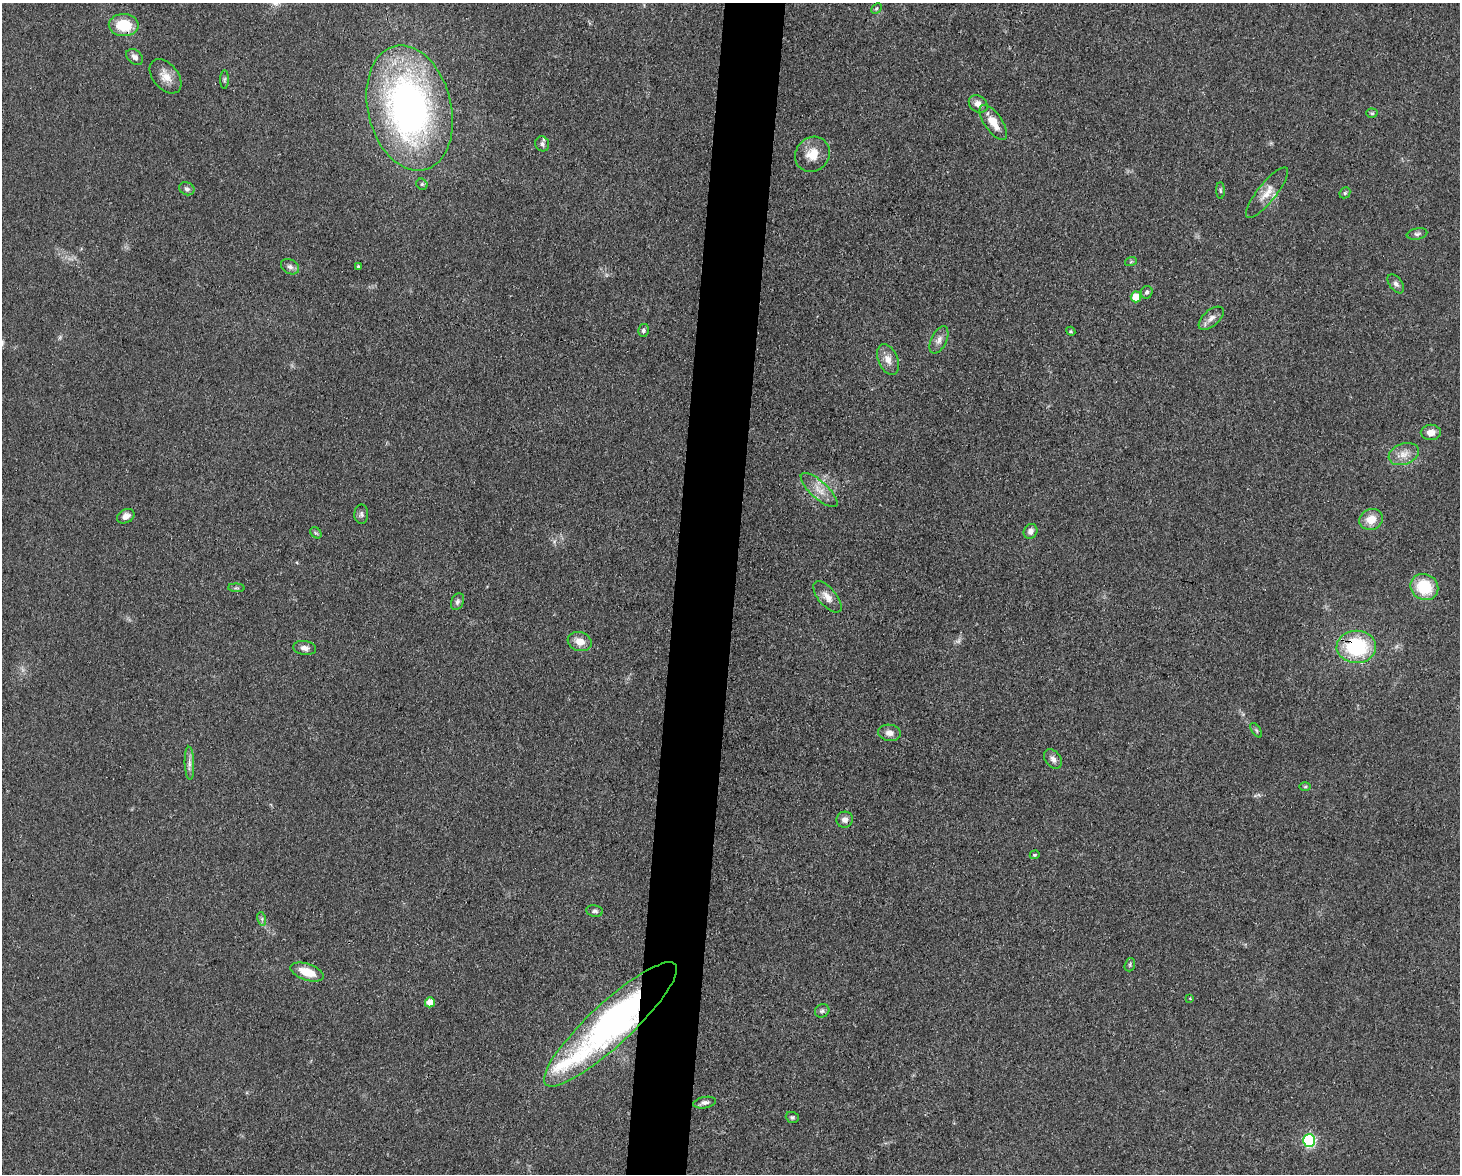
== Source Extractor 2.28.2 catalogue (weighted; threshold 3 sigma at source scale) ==
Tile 5 of 3 x 4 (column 2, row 2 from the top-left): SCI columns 1682-3139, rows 2345-3516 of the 4709 x 4691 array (HDU 1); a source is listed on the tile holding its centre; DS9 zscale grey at full resolution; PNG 1462 x 1176 px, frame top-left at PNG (2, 3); each listed source drawn as its Kron ellipse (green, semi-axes under 4 px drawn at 4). Shown black and unused: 4% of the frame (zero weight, under 3 of 4 exposures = <1% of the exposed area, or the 3 px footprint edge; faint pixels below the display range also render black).
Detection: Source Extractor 2.28.2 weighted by HDU 2 'WHT'; one run over the whole footprint, this tile lists its part. Background 0.0632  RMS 0.0059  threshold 0.0265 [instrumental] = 3 sigma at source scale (4.5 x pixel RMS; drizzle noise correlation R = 1.50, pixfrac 1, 0.05/0.05 arcsec/px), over >= 5 px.
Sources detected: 64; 1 too faint to see at this stretch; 1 inside a brighter object's white glare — neither listed nor drawn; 1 inside a brighter listed object's ellipse — not listed separately; the other 61 listed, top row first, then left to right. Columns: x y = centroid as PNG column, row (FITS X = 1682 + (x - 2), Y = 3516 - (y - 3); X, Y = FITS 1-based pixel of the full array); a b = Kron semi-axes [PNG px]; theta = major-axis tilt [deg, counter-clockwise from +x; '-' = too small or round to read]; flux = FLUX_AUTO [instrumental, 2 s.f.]
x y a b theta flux
876 8 6 3 44 0.66
124 25 15 11 -2 18
135 57 9 6 -40 2.7
166 76 20 12 -50 7.1
224 79 9 4 89 1.2
978 104 10 8 -33 3.9
410 108 64 41 -76 240
1372 113 5 4 - 0.88
993 122 20 9 -55 9.4
542 144 8 7 - 1.6
812 154 18 16 48 10
422 184 6 5 - 0.96
187 189 8 6 -23 1.5
1220 190 8 4 -89 0.93
1267 193 31 9 51 8
1345 193 6 5 - 0.87
1417 234 10 5 10 1.8
1131 261 6 4 21 0.78
358 266 4 4 - 0.79
290 267 9 7 -31 2.1
1396 284 11 6 -53 2.1
1147 292 6 5 - 1.4
1136 297 5 5 - 12
1211 318 15 8 41 3.9
643 330 6 5 - 1.6
1071 331 5 4 - 0.64
939 340 15 7 64 3.6
888 359 16 9 -67 5.5
1431 432 10 7 0 4.5
1404 454 15 10 21 5.9
819 490 23 8 -42 7.4
361 514 10 7 89 1.8
126 516 9 6 28 3.5
1371 519 12 10 26 7.8
1030 531 8 6 59 2.9
316 533 6 4 -42 1
1424 587 14 13 - 23
236 588 8 3 -4 0.92
827 597 19 9 -49 5.9
457 602 9 6 66 1.7
580 641 12 9 -19 6.1
1356 647 20 16 -1 45
305 648 11 7 -9 2.9
1256 730 8 4 -55 1
889 733 11 8 -9 3.9
1053 759 11 7 -52 2.9
189 763 16 4 -88 3
1305 787 6 4 0 0.73
845 820 8 8 - 3
1035 855 5 3 - 0.65
595 911 8 6 -9 1.6
262 919 7 4 -73 1.1
1130 965 7 5 73 1
307 972 17 8 -19 11
1190 999 4 2 - 0.35
430 1002 5 5 - 6.9
822 1011 7 6 - 1.5
610 1024 88 21 43 240
705 1103 11 5 11 2.4
792 1117 7 5 -22 1.1
1309 1141 6 6 - 75
Overlapping masked pixels (flux is a lower limit): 2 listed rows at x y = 1356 647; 610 1024